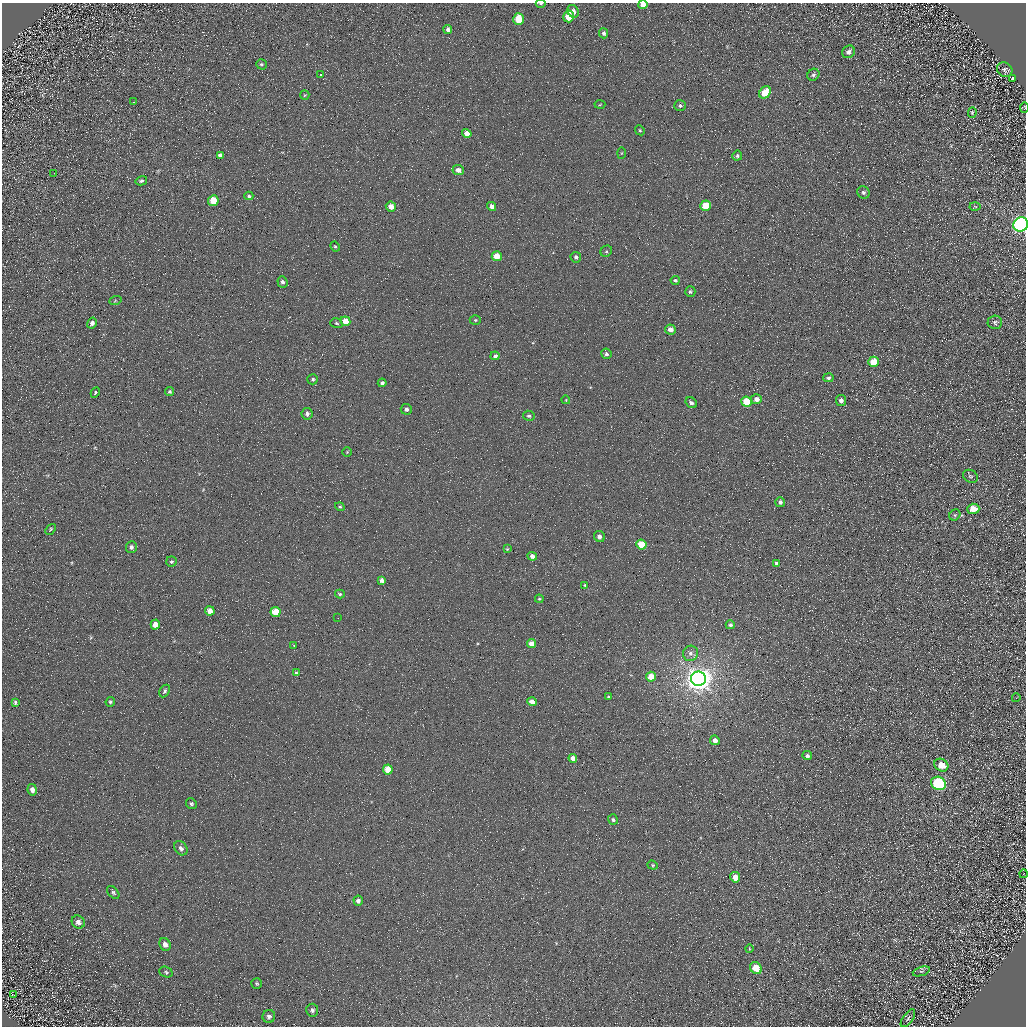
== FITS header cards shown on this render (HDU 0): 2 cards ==
NAXIS1  =                 1024 / Required FITS header
NAXIS2  =                 1024 / Required FITS header

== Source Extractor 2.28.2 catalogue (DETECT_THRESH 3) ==
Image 1024 x 1024 px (HDU 0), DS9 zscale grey, 1 PNG px = 1 image px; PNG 1028 x 1028 px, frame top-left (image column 1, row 1024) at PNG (2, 3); each listed source drawn as its Kron ellipse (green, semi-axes under 4 px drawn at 4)
Background 4.42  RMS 8.6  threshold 25.8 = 3 sigma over >= 5 px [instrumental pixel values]
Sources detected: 127; all 127 listed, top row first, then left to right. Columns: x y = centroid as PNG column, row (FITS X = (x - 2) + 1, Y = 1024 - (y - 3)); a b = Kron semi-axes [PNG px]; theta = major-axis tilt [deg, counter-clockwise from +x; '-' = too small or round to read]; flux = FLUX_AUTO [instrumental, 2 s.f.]
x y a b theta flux
541 3 5 2 - 930
643 5 5 4 - 3600
573 11 6 5 - 3400
568 16 6 5 - 14000
518 19 6 5 - 19000
448 29 5 4 - 2000
604 33 5 4 - 2000
848 52 7 6 - 2100
261 64 5 5 - 950
1005 70 8 7 - 1600
320 75 3 3 - 2400
813 75 6 5 - 1400
1013 78 3 3 - 10000
765 92 7 5 50 16000
305 95 5 4 - 620
133 102 2 2 - 420
600 105 5 3 - 550
680 106 6 5 - 1600
1024 108 5 2 - 410
972 113 5 4 - 700
640 130 5 4 - 860
467 133 5 4 - 5200
621 153 5 3 - 500
220 155 4 4 - 1400
737 156 5 5 - 1200
458 170 6 5 - 3100
54 173 2 2 - 330
141 181 6 4 15 1300
863 192 6 6 - 1500
249 196 4 3 - 840
213 201 5 5 - 13000
391 206 5 5 - 4700
492 206 5 4 - 2800
706 206 5 5 - 17000
975 206 5 3 - 560
1021 224 7 7 - 350000
335 247 5 4 - 810
606 251 6 5 - 920
497 256 5 5 - 12000
576 257 5 5 - 1800
675 280 4 4 - 1300
282 282 6 5 - 1600
690 292 5 5 - 1100
115 301 6 4 19 740
475 320 5 4 - 830
345 321 5 4 - 7800
995 322 7 6 - 1500
92 323 6 4 59 2500
336 323 6 4 -16 930
670 329 5 5 - 3400
606 354 5 5 - 1400
495 356 5 4 - 1500
874 362 5 5 - 12000
828 378 5 4 - 1500
313 379 5 5 - 1300
382 383 4 3 - 1400
169 392 4 4 - 1100
95 393 6 4 62 890
756 399 5 5 - 3400
566 400 4 3 - 510
841 401 5 5 - 2500
747 402 5 5 - 23000
691 403 6 5 - 1900
406 409 5 5 - 1700
307 414 6 5 - 1900
529 416 6 5 - 1300
347 452 4 4 - 640
970 476 8 6 -29 1300
780 502 5 5 - 1900
340 507 5 4 - 920
973 509 6 5 - 8000
955 515 6 5 - 990
50 529 6 3 49 770
599 536 6 5 - 2400
641 545 5 5 - 18000
131 547 6 5 - 1800
507 549 4 3 - 590
532 556 5 4 - 2900
171 562 5 5 - 930
776 563 4 3 - 1700
381 580 4 4 - 2300
585 585 3 3 - 510
340 594 5 4 - 760
539 599 4 3 - 630
210 611 5 4 - 5100
276 612 5 5 - 15000
338 618 2 2 - 300
155 624 5 4 - 7200
730 625 4 4 - 1400
531 643 4 4 - 5600
294 645 3 2 - 420
690 653 8 7 - 2500
296 673 4 3 - 840
651 677 5 5 - 11000
698 679 7 7 - 850000
165 691 7 4 59 1300
608 696 3 2 - 570
1016 698 4 3 - 390
15 702 4 3 - 950
110 702 5 4 - 910
532 702 5 4 - 4000
715 740 5 4 - 3700
807 756 5 4 - 1500
573 758 4 4 - 4600
941 765 7 6 - 8800
388 770 5 5 - 13000
938 783 7 6 - 74000
32 790 6 4 -77 3000
191 804 5 5 - 1200
613 820 5 5 - 1300
181 848 8 6 -51 2600
653 865 5 4 - 800
1023 874 4 3 - 320
735 877 5 5 - 7600
113 892 7 5 -48 1200
358 901 5 4 - 2300
78 922 7 6 - 2900
165 944 6 5 - 3000
749 949 4 2 - 450
756 968 6 5 - 13000
921 971 9 4 19 1400
166 972 7 5 -22 1000
257 983 5 5 - 920
13 995 4 2 - 400
312 1010 6 6 - 1800
269 1016 6 6 - 2000
908 1018 10 5 54 1400
At the frame edge (FLAGS 8, measured only in part): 4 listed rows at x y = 541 3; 643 5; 1024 108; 1021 224